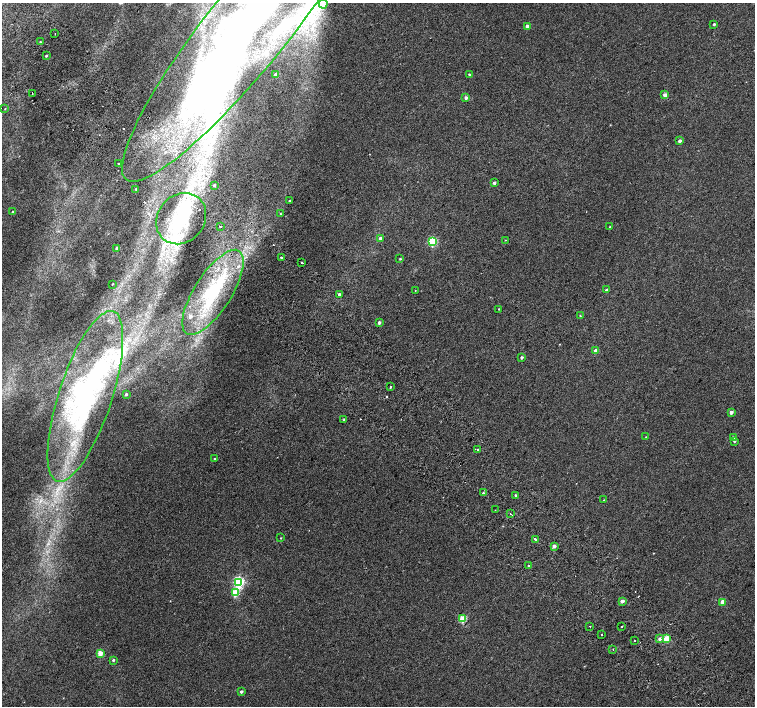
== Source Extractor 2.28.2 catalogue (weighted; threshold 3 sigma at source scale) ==
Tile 11 of 4 x 4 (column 3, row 3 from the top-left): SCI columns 3063-4567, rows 1672-3079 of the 6118 x 6093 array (HDU 1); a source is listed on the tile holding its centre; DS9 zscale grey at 2 x 2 block average (1 PNG px = mean of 2 x 2 image px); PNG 757 x 708 px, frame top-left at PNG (2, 3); each listed source drawn as its Kron ellipse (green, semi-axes under 4 px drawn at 4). Shown black and unused: <1% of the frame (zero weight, under 2 of 3 exposures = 3% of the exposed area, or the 3 px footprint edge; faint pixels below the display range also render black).
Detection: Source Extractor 2.28.2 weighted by HDU 2 'WHT'; one run over the whole footprint, this tile lists its part. Background 0.00991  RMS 0.0058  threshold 0.0261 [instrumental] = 3 sigma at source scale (4.5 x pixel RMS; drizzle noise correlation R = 1.50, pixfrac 1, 0.0396/0.0396 arcsec/px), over >= 5 px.
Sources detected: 89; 4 inside a brighter object's white glare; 4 cosmic-ray / hot-pixel residue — neither listed nor drawn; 6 inside a brighter listed object's ellipse — not listed separately; the other 75 listed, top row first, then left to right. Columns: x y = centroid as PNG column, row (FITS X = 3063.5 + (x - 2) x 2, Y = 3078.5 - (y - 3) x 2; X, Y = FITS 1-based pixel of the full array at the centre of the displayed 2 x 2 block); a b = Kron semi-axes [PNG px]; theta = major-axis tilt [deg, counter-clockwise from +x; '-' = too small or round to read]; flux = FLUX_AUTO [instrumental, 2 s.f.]
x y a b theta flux
323 4 4 4 - 6.8
714 24 2 2 - 2.2
527 26 2 2 - 8
248 28 194 40 51 650
55 33 2 2 - 1.9
40 42 2 2 - 0.7
46 56 2 2 - 1.6
276 75 2 2 - 8.7
469 75 3 2 - 1.9
32 93 2 2 - 0.56
665 95 2 2 - 10
466 98 3 2 - 3.8
5 109 3 2 - 0.5
680 141 2 2 - 4.7
118 164 2 2 - 4.3
494 183 2 2 - 3.6
214 185 2 2 - 2.8
136 189 2 2 - 1.3
290 201 2 2 - 3.5
12 212 2 2 - 1.2
280 214 3 2 - 0.97
181 219 27 23 50 81
220 227 2 2 - 2.8
610 227 3 2 - 1.2
380 238 3 3 - 3.8
506 240 2 2 - 0.62
433 242 3 3 - 100
117 248 2 2 - 5.4
281 257 2 2 - 24
400 259 2 2 - 1.1
302 262 2 2 - 14
112 284 2 2 - 0.74
415 290 2 2 - 1
607 290 3 2 - 3.1
213 292 49 18 58 100
339 294 3 2 - 2.7
499 309 2 2 - 4.9
580 316 3 2 - 0.76
379 323 2 2 - 4.6
596 351 2 2 - 13
522 357 2 2 - 2.8
391 387 3 2 - 0.97
126 394 2 2 - 2.2
85 396 89 26 72 250
731 412 2 2 - 5.6
344 420 3 2 - 1.6
646 437 2 2 - 0.79
733 437 2 2 - 1.9
734 441 2 2 - 1.9
477 449 2 2 - 2.9
215 459 2 2 - 1.2
483 493 2 2 - 4.5
515 495 2 2 - 1.4
604 500 2 2 - 0.72
495 510 2 2 - 0.73
510 514 2 2 - 1
281 538 2 2 - 0.69
535 539 2 2 - 8.2
554 546 2 2 - 6.7
528 566 2 2 - 1.2
239 582 4 3 - 160
235 593 3 3 - 46
622 601 3 2 - 6.5
723 602 3 3 - 7.1
463 619 3 3 - 48
590 626 2 2 - 1.2
622 627 2 2 - 1.1
602 635 2 2 - 4
666 638 3 3 - 33
660 639 3 3 - 5.3
634 641 2 2 - 2.5
613 649 2 2 - 0.57
100 653 3 2 - 27
113 660 3 3 - 1.7
241 692 3 2 - 3
Overlapping masked pixels (flux is a lower limit): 2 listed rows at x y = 248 28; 32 93
Isophote crosses this tile's border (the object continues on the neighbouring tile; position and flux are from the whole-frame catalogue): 1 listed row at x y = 248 28
Diffuse or blended objects may show on this block-average render without a row.